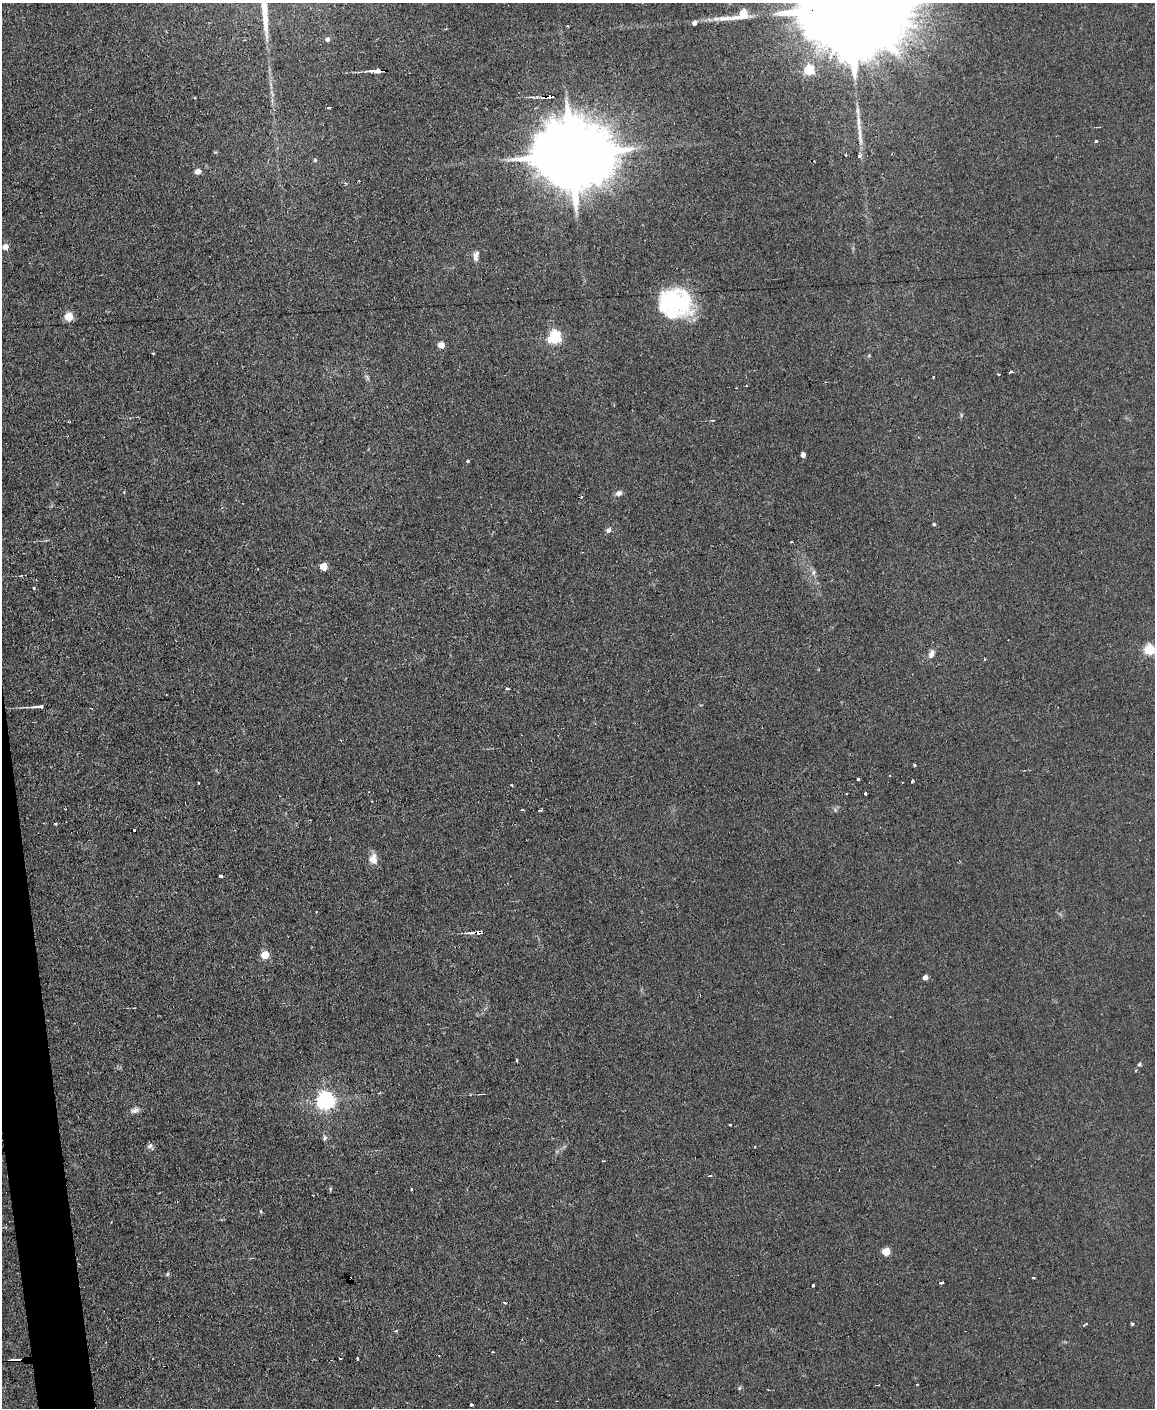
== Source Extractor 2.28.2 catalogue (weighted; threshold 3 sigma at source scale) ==
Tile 7 of 4 x 3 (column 3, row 2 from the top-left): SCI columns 2305-3457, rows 1641-3046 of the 4609 x 4577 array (HDU 1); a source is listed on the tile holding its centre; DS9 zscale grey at full resolution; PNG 1157 x 1410 px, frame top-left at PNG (2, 3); no overlay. Shown black and unused: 2% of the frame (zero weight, under 2 of 3 exposures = <1% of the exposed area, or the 3 px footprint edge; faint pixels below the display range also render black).
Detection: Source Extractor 2.28.2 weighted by HDU 2 'WHT'; one run over the whole footprint, this tile lists its part. Background 0.0454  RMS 0.0051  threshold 0.0229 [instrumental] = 3 sigma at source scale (4.5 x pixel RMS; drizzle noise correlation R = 1.50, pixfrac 1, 0.05/0.05 arcsec/px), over >= 5 px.
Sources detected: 95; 1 inside a brighter object's white glare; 11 cosmic-ray / hot-pixel residue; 2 long thin detections or spike segments (spike, bleed or trail) — not listed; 1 inside a brighter listed object's ellipse — not listed separately; the other 80 listed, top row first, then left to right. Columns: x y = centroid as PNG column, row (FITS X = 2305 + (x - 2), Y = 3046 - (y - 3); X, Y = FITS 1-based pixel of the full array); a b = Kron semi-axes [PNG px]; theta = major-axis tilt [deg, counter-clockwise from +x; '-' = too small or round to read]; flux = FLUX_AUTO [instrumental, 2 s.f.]
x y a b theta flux
853 7 70 20 3 33000
741 14 30 7 15 20
694 23 5 4 - 2.3
568 26 3 2 - 0.39
327 39 5 5 - 1.7
809 70 5 5 - 39
377 71 9 3 4 18
550 96 7 3 0 5
328 107 4 3 - 2.1
1096 142 3 3 - 1.5
572 154 23 17 -2 6900
859 155 4 4 - 2.4
315 160 5 5 - 0.7
198 171 5 5 - 3.5
359 181 3 2 - 0.79
5 247 5 5 - 4.5
476 256 13 6 84 2.5
677 301 37 28 -25 44
68 316 5 5 - 21
554 337 6 6 - 95
441 345 6 6 - 3.4
153 353 4 3 - 0.48
1011 372 4 3 - 2.1
999 374 3 2 - 0.95
713 420 5 2 - 0.46
803 455 4 4 - 2.5
468 461 3 3 - 1.5
619 493 9 7 25 2.1
934 524 4 4 - 0.74
608 530 8 6 46 1.5
791 542 3 3 - 2.2
323 567 5 5 - 12
814 572 8 3 71 1.1
34 588 4 3 - 0.48
1149 649 5 5 - 43
931 654 12 7 60 2.8
984 659 3 2 - 0.48
508 689 4 3 - 0.65
38 706 17 3 7 2.7
914 765 4 2 - 0.66
890 776 3 2 - 0.45
857 779 4 3 - 1.6
198 783 3 2 - 0.63
511 785 3 3 - 0.53
865 793 3 3 - 0.67
522 810 3 3 - 1.9
540 810 4 2 - 0.98
55 823 3 3 - 0.69
134 829 3 3 - 1.5
373 859 13 10 -85 4.5
220 876 4 3 - 4.3
477 932 16 4 1 4.1
265 955 5 5 - 14
925 977 4 4 - 3.7
517 1061 4 3 - 1.7
1139 1064 5 5 - 0.93
482 1094 9 2 0 0.58
325 1100 7 6 - 250
135 1110 13 7 21 2.3
730 1125 3 3 - 1.7
325 1138 7 6 - 1.2
150 1146 9 6 -42 1.4
603 1161 4 2 - 0.47
411 1189 3 2 - 0.71
313 1195 3 2 - 0.63
261 1211 3 3 - 1.2
886 1252 5 5 - 16
167 1274 5 5 - 0.72
1033 1277 3 3 - 2.9
942 1282 4 3 - 9.2
813 1285 3 3 - 0.78
505 1302 3 3 - 1.9
1086 1324 4 3 - 2.1
1132 1324 4 3 - 0.77
396 1331 4 4 - 0.57
357 1358 3 2 - 0.77
340 1359 3 3 - 1.3
739 1388 6 3 70 0.61
768 1390 3 2 - 0.63
471 1405 3 3 - 1
Overlapping masked pixels (flux is a lower limit): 4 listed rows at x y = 853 7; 377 71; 550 96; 477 932
Isophote crosses this tile's border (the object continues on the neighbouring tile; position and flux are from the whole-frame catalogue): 1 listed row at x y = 853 7
Unlisted compact peaks at least as high as the median listed source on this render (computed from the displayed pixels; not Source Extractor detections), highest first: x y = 912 781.